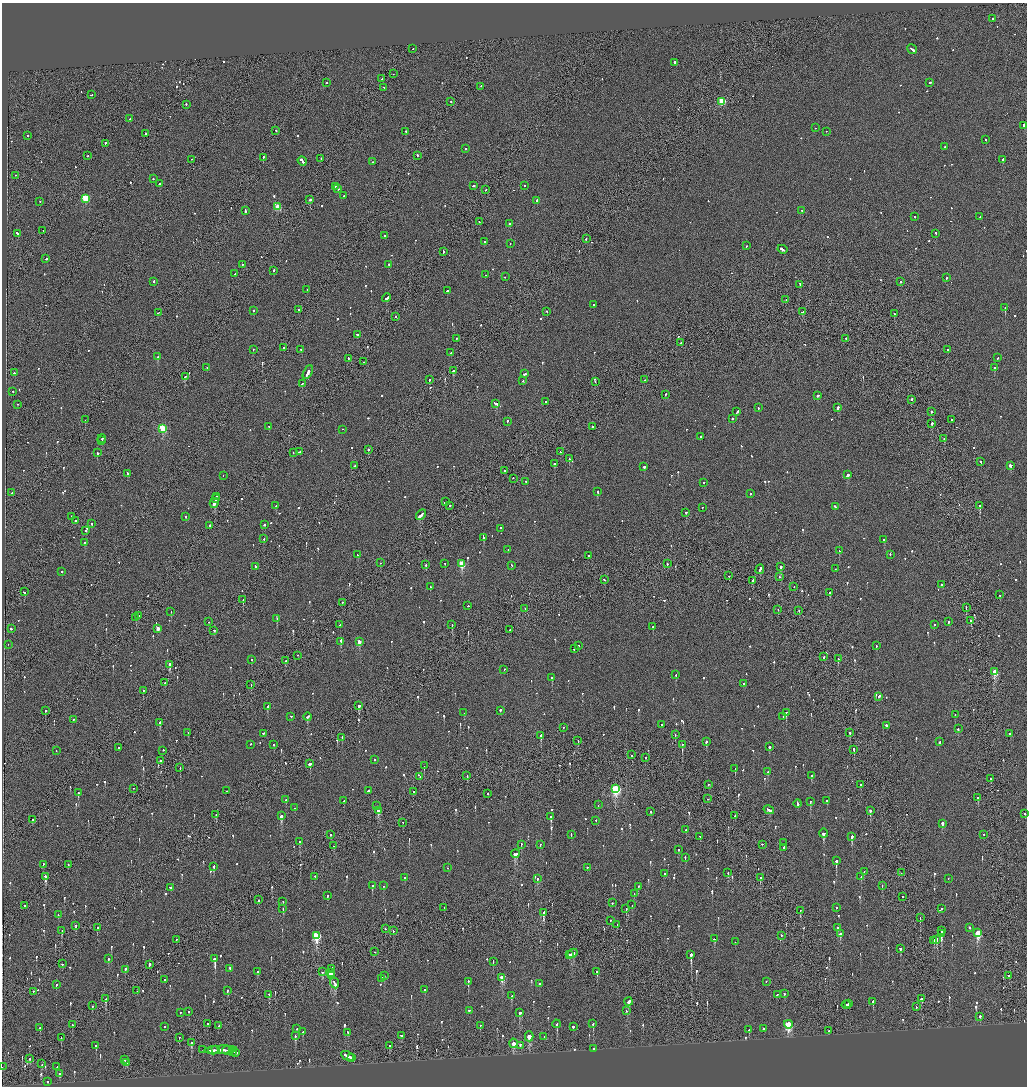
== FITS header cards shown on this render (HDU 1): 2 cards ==
NAXIS1  =                 2050
NAXIS2  =                 2168

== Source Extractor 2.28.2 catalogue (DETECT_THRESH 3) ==
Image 2050 x 2168 px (HDU 1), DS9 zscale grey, zoomed out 1/2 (1 PNG px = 2 x 2 image px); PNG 1029 x 1088 px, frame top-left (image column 2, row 2168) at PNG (2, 3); each listed source drawn as its Kron ellipse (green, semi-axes under 4 px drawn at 4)
Background -0.0946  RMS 0.068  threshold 0.204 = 3 sigma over >= 5 px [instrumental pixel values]
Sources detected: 1071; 38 cannot appear on this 1/2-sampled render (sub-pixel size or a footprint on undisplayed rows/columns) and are neither listed nor drawn; of the other 1033, the 500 brightest by FLUX_AUTO listed and drawn (533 fainter detections omitted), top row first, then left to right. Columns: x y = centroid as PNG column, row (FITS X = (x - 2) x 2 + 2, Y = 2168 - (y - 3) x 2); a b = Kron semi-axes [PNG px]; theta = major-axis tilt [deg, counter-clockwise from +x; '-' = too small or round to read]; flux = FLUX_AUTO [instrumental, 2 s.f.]
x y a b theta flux
993 19 2 2 - 81
413 49 2 2 - 67
912 49 5 2 - 370
675 63 2 2 - 870
393 74 2 1 - 80
382 79 2 2 - 74
326 83 2 2 - 74
930 83 2 2 - 140
481 86 2 2 - 68
384 88 2 2 - 77
91 95 2 1 - 75
451 102 2 1 - 180
722 102 3 3 - 630
186 105 2 2 - 130
130 119 3 1 - 130
1024 126 2 2 - 2700
815 128 2 1 - 64
276 131 2 2 - 80
406 132 2 2 - 130
826 132 2 2 - 69
145 134 2 2 - 70
27 136 2 2 - 72
986 140 2 2 - 71
105 144 2 2 - 180
945 147 2 2 - 390
465 149 2 2 - 84
88 156 2 1 - 77
417 156 2 1 - 91
263 157 2 2 - 130
321 159 2 2 - 79
191 160 2 1 - 83
1003 160 2 2 - 1700
302 161 5 2 - 850
372 162 2 2 - 87
16 176 2 1 - 220
153 179 2 2 - 98
159 184 2 2 - 1000
473 186 3 2 - 200
524 186 2 2 - 190
335 187 2 2 - 200
337 189 3 2 - 160
485 190 3 2 - 130
344 196 2 2 - 81
86 199 3 3 - 840
310 200 2 2 - 850
537 201 2 2 - 290
40 202 2 2 - 86
278 207 3 3 - 420
245 211 3 2 - 240
802 211 2 1 - 100
915 217 2 1 - 62
980 217 2 2 - 130
479 222 2 2 - 71
510 224 2 2 - 520
43 231 2 1 - 88
18 234 3 2 - 340
936 234 3 2 - 140
384 236 2 2 - 79
586 239 2 1 - 290
484 242 2 2 - 130
510 244 2 1 - 66
746 246 2 2 - 100
782 250 5 2 - 400
443 252 3 2 - 130
46 259 2 2 - 130
242 265 2 2 - 62
389 265 2 2 - 370
274 271 2 2 - 150
235 274 2 2 - 75
485 275 2 1 - 90
505 277 2 2 - 110
946 278 2 2 - 77
154 282 2 2 - 200
901 282 2 1 - 180
800 285 4 1 - 240
307 290 2 2 - 73
447 291 2 2 - 210
387 298 5 2 - 460
786 300 2 1 - 260
593 305 2 2 - 91
1005 308 2 2 - 500
299 310 2 1 - 75
253 311 2 2 - 230
547 312 2 2 - 71
803 312 3 2 - 190
158 313 3 1 - 170
894 314 2 2 - 150
395 317 2 1 - 65
357 335 2 2 - 120
456 339 2 2 - 67
846 339 2 2 - 64
681 343 3 2 - 250
284 348 2 2 - 72
253 350 2 2 - 120
301 350 2 2 - 78
947 350 2 2 - 110
451 353 2 1 - 130
158 357 2 2 - 560
998 358 2 2 - 160
348 359 2 2 - 100
364 362 2 2 - 85
207 368 2 2 - 78
994 368 2 2 - 460
453 371 2 2 - 450
14 373 2 2 - 64
308 373 7 2 62 700
524 374 3 2 - 160
185 377 3 2 - 170
429 380 2 2 - 79
645 380 2 2 - 69
523 381 2 2 - 180
595 382 2 1 - 84
302 384 3 2 - 150
13 392 2 1 - 130
665 395 2 2 - 120
818 396 2 2 - 99
912 400 2 2 - 380
546 402 2 2 - 75
496 404 4 2 - 250
18 405 2 1 - 63
758 408 3 2 - 200
838 408 2 2 - 370
737 412 3 2 - 150
931 412 2 1 - 510
732 419 2 2 - 110
85 420 2 2 - 65
951 420 2 2 - 78
507 422 2 2 - 71
932 424 2 2 - 230
269 427 2 2 - 110
592 427 2 2 - 84
163 429 3 3 - 920
342 430 2 1 - 69
701 437 2 2 - 180
102 439 4 2 - 320
944 439 2 2 - 72
101 441 3 1 - 240
368 450 2 2 - 200
299 452 3 2 - 160
561 452 3 2 - 87
97 453 3 2 - 250
293 453 2 1 - 190
569 459 2 2 - 170
980 462 3 2 - 140
555 464 2 2 - 480
355 466 2 2 - 120
1010 466 2 2 - 1200
644 467 2 2 - 190
505 471 3 2 - 84
127 474 2 2 - 180
848 475 3 2 - 280
223 476 2 1 - 130
513 479 2 2 - 110
525 482 2 1 - 120
704 483 2 2 - 93
598 492 3 2 - 170
12 493 2 2 - 80
750 494 2 2 - 75
216 497 3 2 - 220
216 499 2 1 - 210
445 502 3 2 - 170
214 503 5 2 - 660
276 506 2 2 - 130
450 506 2 2 - 75
980 506 2 2 - 560
835 507 2 2 - 340
702 508 2 2 - 88
686 513 2 2 - 110
421 515 6 2 47 1000
71 517 2 2 - 120
186 517 2 2 - 170
75 521 2 2 - 410
92 524 2 2 - 120
265 525 2 2 - 140
210 526 2 2 - 170
500 529 2 2 - 230
86 531 2 2 - 87
484 538 2 2 - 210
264 539 2 2 - 84
884 540 2 2 - 120
84 543 2 2 - 75
508 550 2 2 - 67
839 551 2 2 - 300
357 555 2 2 - 130
890 555 2 2 - 65
588 556 2 2 - 100
380 563 2 1 - 67
445 564 2 2 - 140
462 564 3 3 - 570
667 564 2 1 - 150
426 565 2 2 - 160
512 566 2 2 - 75
255 567 2 2 - 430
780 567 2 2 - 1200
835 569 2 2 - 99
760 570 5 2 - 530
62 572 2 2 - 140
729 576 2 2 - 74
779 577 2 2 - 79
604 580 2 2 - 130
752 581 3 2 - 130
942 585 3 2 - 92
430 587 2 2 - 100
794 587 2 2 - 73
24 592 2 2 - 120
830 593 2 2 - 110
1000 595 2 2 - 110
243 600 2 1 - 110
342 603 2 2 - 110
468 606 2 2 - 110
966 608 2 1 - 190
525 609 2 1 - 140
778 610 2 1 - 71
799 611 2 2 - 110
171 612 2 1 - 73
139 616 2 1 - 120
136 618 2 2 - 81
277 619 2 2 - 350
971 621 2 2 - 1400
209 622 2 1 - 160
949 622 2 2 - 100
340 625 2 1 - 210
452 625 2 2 - 64
934 625 2 2 - 120
653 627 2 2 - 190
11 629 2 2 - 180
158 629 3 2 - 120
510 630 3 2 - 140
214 631 2 2 - 120
341 642 4 2 - 360
359 642 3 2 - 190
8 645 2 2 - 70
578 646 2 2 - 76
876 646 2 2 - 87
574 649 2 2 - 190
297 656 2 1 - 80
824 657 3 2 - 230
838 659 2 2 - 120
252 660 2 2 - 270
286 661 2 2 - 310
170 665 2 1 - 3000
504 670 2 2 - 65
995 672 3 3 - 540
676 675 2 2 - 120
552 678 2 2 - 240
165 683 2 2 - 96
744 684 2 2 - 100
251 685 2 2 - 120
143 691 2 2 - 110
879 697 3 2 - 130
359 706 3 2 - 690
268 707 3 2 - 190
45 711 2 2 - 170
500 711 2 2 - 140
464 713 2 2 - 63
786 713 2 2 - 470
955 715 2 2 - 100
291 717 2 2 - 190
308 717 4 2 - 180
783 717 2 1 - 400
74 720 2 2 - 75
160 723 2 2 - 480
661 725 2 2 - 150
886 726 3 2 - 250
563 728 2 2 - 67
958 729 2 2 - 140
188 733 2 2 - 91
850 733 2 2 - 170
263 734 2 1 - 170
1010 734 2 2 - 230
675 735 2 1 - 64
541 736 3 2 - 170
342 738 2 1 - 97
578 741 3 1 - 72
706 742 3 2 - 160
939 742 2 2 - 94
251 745 2 2 - 70
274 745 2 2 - 77
682 745 2 2 - 87
770 747 2 2 - 470
118 748 2 2 - 610
854 750 3 2 - 210
56 751 2 2 - 120
163 751 2 2 - 130
632 755 2 2 - 77
645 758 2 2 - 64
374 760 2 2 - 63
160 761 2 2 - 65
310 764 3 2 - 600
424 766 2 1 - 230
180 768 2 1 - 100
735 769 3 2 - 71
768 772 2 2 - 81
467 776 2 2 - 74
811 776 3 2 - 95
420 777 2 2 - 62
990 779 2 2 - 230
708 785 2 1 - 86
860 785 2 1 - 120
134 789 2 1 - 200
616 789 4 3 - 1700
227 791 2 1 - 72
368 791 3 2 - 120
413 792 2 2 - 97
78 793 2 2 - 360
487 794 2 2 - 67
978 798 3 2 - 190
707 799 2 1 - 69
286 800 2 2 - 210
344 801 2 1 - 86
827 801 3 2 - 160
810 802 2 2 - 360
798 804 4 2 - 230
598 805 2 1 - 83
377 806 2 1 - 66
294 808 2 1 - 140
769 810 5 2 - 410
378 811 4 2 - 180
870 811 2 2 - 350
651 812 2 2 - 97
1025 814 2 2 - 92
216 815 2 1 - 70
281 816 3 2 - 580
735 816 2 2 - 250
551 817 2 2 - 530
33 820 2 2 - 140
596 821 2 2 - 79
403 823 2 2 - 74
942 824 3 2 - 83
686 830 2 2 - 250
824 834 4 3 - 220
330 835 2 2 - 67
571 835 2 2 - 120
983 835 2 2 - 68
700 837 2 2 - 62
851 837 3 2 - 410
299 842 2 2 - 250
783 843 2 1 - 240
521 845 2 2 - 100
540 845 2 2 - 180
762 845 2 1 - 240
333 846 2 1 - 62
784 848 2 2 - 210
679 850 2 2 - 62
515 854 4 3 - 370
685 858 2 2 - 82
836 861 3 2 - 800
43 865 2 2 - 110
68 865 2 1 - 75
214 867 3 2 - 160
448 868 2 1 - 63
587 868 2 2 - 74
864 872 2 2 - 110
728 873 2 1 - 75
901 873 2 1 - 86
664 874 2 2 - 150
45 877 3 2 - 530
314 877 2 2 - 71
861 877 2 1 - 120
405 878 2 2 - 300
760 878 2 1 - 320
537 879 2 2 - 160
948 879 2 2 - 68
372 886 2 2 - 260
383 886 2 2 - 100
882 886 2 2 - 72
638 887 2 2 - 110
171 888 2 2 - 120
634 894 2 2 - 75
327 896 2 2 - 320
903 897 2 1 - 90
259 900 2 2 - 120
283 902 2 2 - 94
612 903 2 2 - 89
632 905 2 2 - 150
24 906 2 2 - 430
444 908 2 2 - 73
836 908 2 2 - 130
283 909 2 2 - 92
626 909 2 2 - 72
941 909 2 2 - 120
800 911 2 1 - 83
544 913 4 2 - 790
58 915 2 2 - 76
920 918 2 1 - 62
611 921 2 1 - 170
617 925 2 2 - 94
76 926 2 2 - 150
97 928 2 2 - 86
838 928 2 2 - 120
970 928 2 2 - 170
385 929 2 2 - 71
62 931 3 2 - 570
393 931 2 2 - 210
942 931 2 2 - 830
978 933 4 3 - 720
840 934 2 2 - 2100
941 934 3 2 - 600
316 936 4 3 - 1200
781 936 2 2 - 96
714 939 2 2 - 120
176 940 2 2 - 170
937 940 4 2 - 190
934 941 3 2 - 65
735 942 2 2 - 76
900 949 3 2 - 120
375 952 2 1 - 66
572 954 5 2 - 370
570 955 2 1 - 150
691 955 3 2 - 1500
108 959 2 2 - 100
215 959 3 2 - 1500
493 962 2 2 - 86
62 964 2 2 - 120
149 965 3 1 - 180
230 969 2 2 - 520
332 969 4 1 - 540
125 970 2 2 - 170
257 972 2 2 - 420
322 972 3 2 - 110
597 972 3 2 - 180
330 973 4 3 - 550
331 976 3 2 - 420
384 976 2 1 - 130
1009 976 2 2 - 450
502 978 4 3 - 340
381 979 2 2 - 440
165 980 2 1 - 120
468 982 2 2 - 550
766 982 2 2 - 69
334 983 5 2 - 300
539 984 2 2 - 78
56 985 2 2 - 300
424 990 2 2 - 98
137 991 2 2 - 140
227 991 2 2 - 73
33 992 2 2 - 100
784 994 2 2 - 160
269 995 2 2 - 330
777 995 3 2 - 320
511 996 3 2 - 110
105 999 3 1 - 460
921 999 3 2 - 210
628 1002 4 2 - 440
873 1002 2 2 - 270
848 1004 4 2 - 320
846 1005 4 2 - 310
92 1006 3 1 - 94
916 1007 2 1 - 65
469 1011 2 2 - 130
626 1011 2 2 - 86
189 1012 2 2 - 120
180 1013 2 1 - 94
519 1013 2 2 - 210
980 1017 2 2 - 190
207 1024 2 2 - 100
557 1024 4 2 - 270
593 1024 2 2 - 300
72 1025 2 2 - 120
788 1025 4 3 - 1100
219 1026 2 2 - 110
480 1026 2 1 - 110
165 1027 2 2 - 100
573 1027 2 2 - 530
40 1028 2 2 - 69
297 1029 2 2 - 140
763 1029 2 2 - 140
749 1030 2 1 - 120
829 1031 2 2 - 110
303 1032 2 2 - 130
348 1033 3 2 - 130
295 1036 3 2 - 110
401 1036 2 2 - 79
529 1037 5 2 - 380
544 1037 2 2 - 63
61 1038 2 1 - 81
179 1038 4 1 - 73
191 1043 4 2 - 230
513 1044 4 2 - 380
96 1046 2 2 - 320
389 1046 2 2 - 190
520 1046 3 2 - 190
594 1049 2 2 - 78
203 1050 2 1 - 74
216 1050 2 2 - 220
221 1050 17 2 2 650
213 1051 5 2 - 350
226 1051 5 1 - 300
232 1052 3 2 - 210
235 1053 4 2 - 250
347 1056 7 2 -27 530
352 1058 2 2 - 400
30 1059 2 2 - 91
125 1060 2 2 - 110
127 1063 3 1 - 350
42 1064 3 1 - 65
2 1067 2 1 - 64
57 1067 2 2 - 91
60 1074 3 2 - 80
48 1082 2 2 - 150
At the frame edge (FLAGS 8, measured only in part): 3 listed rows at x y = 1024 126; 1025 814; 2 1067
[533 fainter detections neither listed nor drawn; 38 sub-pixel or undisplayed-footprint detections neither listed nor drawn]